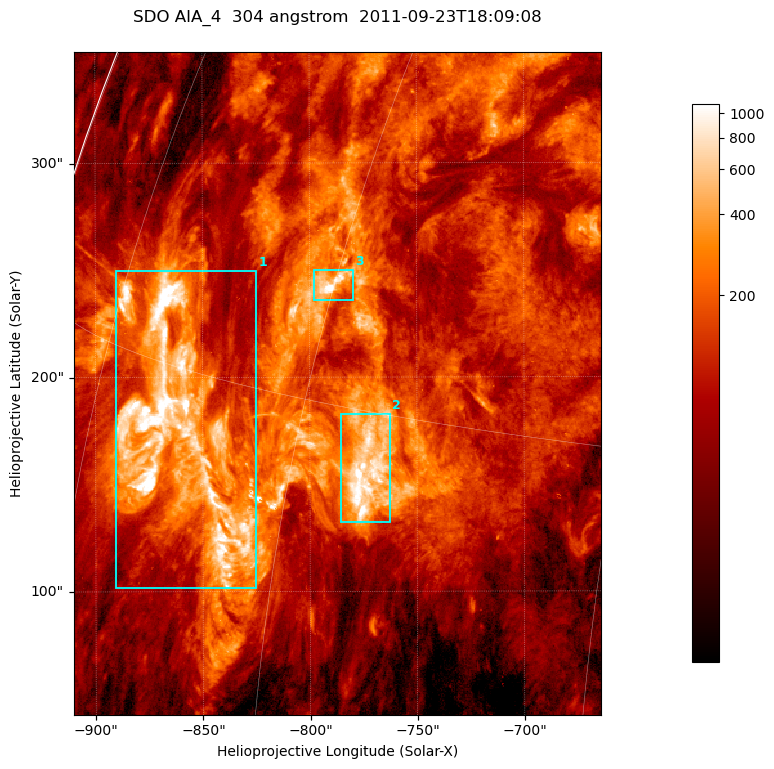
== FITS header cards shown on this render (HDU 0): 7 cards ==
TELESCOP= 'SDO     '           /
INSTRUME= 'AIA_4   '           /
WAVELNTH=                  304 /
WAVEUNIT= 'angstrom'           /
DATE-OBS= '2011-09-23T18:09:08.12' /
CTYPE1  = 'HPLN-TAN'           /
CTYPE2  = 'HPLT-TAN'           /

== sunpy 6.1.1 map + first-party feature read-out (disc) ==
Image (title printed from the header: SDO AIA_4  304 angstrom  2011-09-23T18:09:08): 410 x 515 px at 0.6 arcsec/px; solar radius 957 arcsec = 1594 px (partial field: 2.6% of the solar disc is inside the frame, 99% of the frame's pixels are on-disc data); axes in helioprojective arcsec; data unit not stated in the header (colour bar unlabelled)
Pointing: header CRPIX1/2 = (2058.21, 2041.36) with CRVAL1/2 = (0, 0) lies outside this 410 x 515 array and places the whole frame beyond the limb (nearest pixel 1.41 R_sun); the SolarSoft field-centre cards XCEN/YCEN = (-787.1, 197.1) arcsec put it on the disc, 1306 arcsec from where CRPIX/CRVAL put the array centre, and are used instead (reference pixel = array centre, CRVAL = XCEN/YCEN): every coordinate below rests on XCEN/YCEN
Orientation: roll -0.132 deg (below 1 deg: not rotated)
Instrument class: DISC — disc imager (sunpy class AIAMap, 304 A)
Bright regions (active regions / flare kernels): reference = the on-disc median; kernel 3 px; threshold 5 sigma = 365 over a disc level ~111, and >= 1.15x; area >= 211 px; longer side >= 5 px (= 3 arcsec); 3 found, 3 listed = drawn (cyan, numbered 1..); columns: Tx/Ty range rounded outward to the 2 arcsec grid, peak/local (2 s.f.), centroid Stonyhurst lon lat
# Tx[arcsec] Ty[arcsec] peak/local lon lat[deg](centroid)
1 -892..-824 100..250 21 -68 +13
2 -786..-762 132..184 14 -56 +13
3 -798..-780 236..250 12 -60 +18